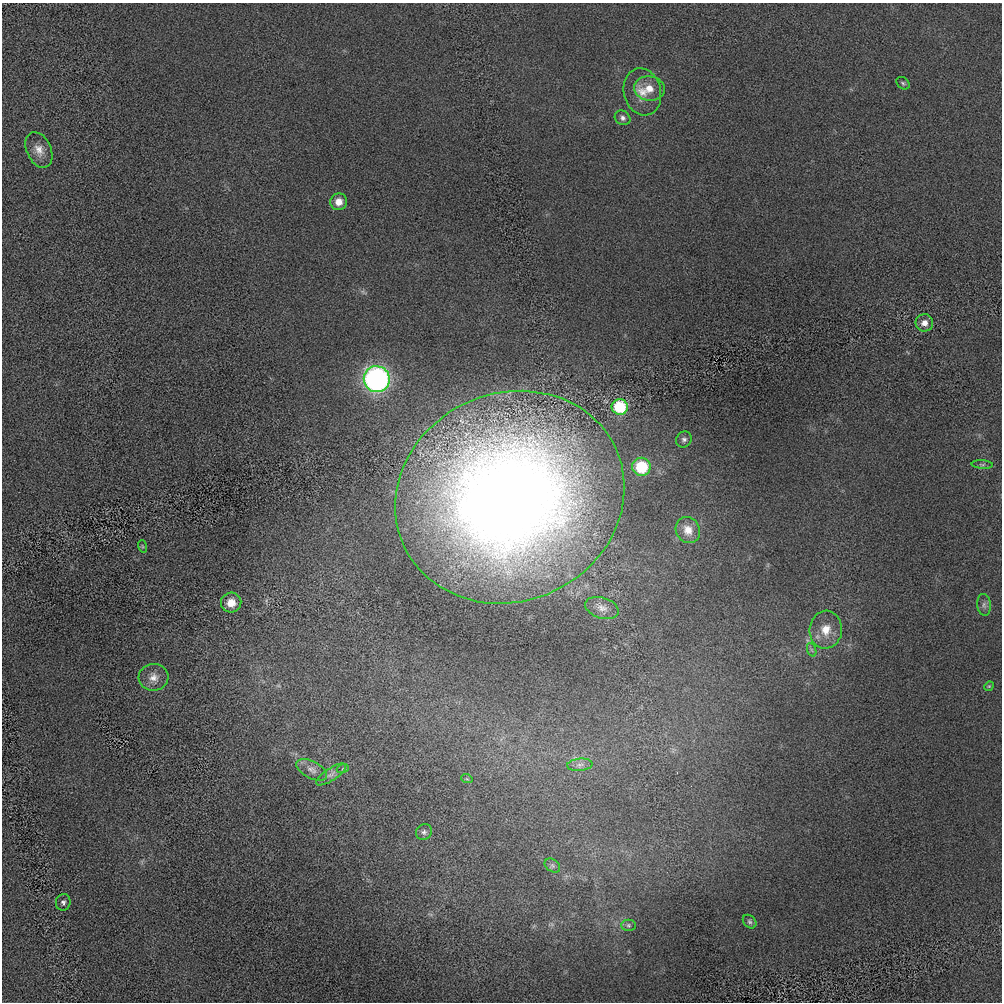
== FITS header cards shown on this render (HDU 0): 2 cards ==
NAXIS1  =                 1000 / length of data axis 1
NAXIS2  =                 1000 / length of data axis 2

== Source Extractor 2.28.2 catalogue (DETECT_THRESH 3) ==
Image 1000 x 1000 px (HDU 0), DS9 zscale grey, 1 PNG px = 1 image px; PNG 1004 x 1004 px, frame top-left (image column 1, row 1000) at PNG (2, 3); each listed source drawn as its Kron ellipse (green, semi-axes under 4 px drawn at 4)
Background -49.6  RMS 590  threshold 1770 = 3 sigma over >= 5 px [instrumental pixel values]
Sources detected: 32; all 32 listed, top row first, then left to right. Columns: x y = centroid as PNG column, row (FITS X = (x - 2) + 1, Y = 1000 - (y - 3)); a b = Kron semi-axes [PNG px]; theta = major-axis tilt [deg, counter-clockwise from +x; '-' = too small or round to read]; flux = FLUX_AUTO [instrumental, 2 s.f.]
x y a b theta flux
903 83 7 5 -38 7.7e+04
649 88 15 12 -6 5.6e+05
642 92 24 18 -76 7.7e+05
623 118 8 7 - 1.4e+05
39 150 19 12 -65 4.6e+05
339 202 8 8 - 3.9e+05
924 323 9 8 - 2.9e+05
377 379 13 13 - 1.3e+07
620 407 8 8 - 2.0e+06
684 440 8 7 - 1.3e+05
982 464 10 4 -4 9.1e+04
641 467 9 9 - 1.6e+06
510 497 117 104 25 6.2e+07
688 530 13 12 - 5.3e+05
142 546 6 4 -71 5.5e+04
231 603 10 10 - 5.4e+05
984 605 11 6 -83 1.5e+05
602 608 17 10 -17 3.9e+05
826 630 19 16 84 7.9e+05
812 650 7 4 -71 9.0e+04
154 677 15 13 7 4.1e+05
989 686 5 4 - 4.5e+04
580 765 13 6 5 2.0e+05
343 768 6 4 21 4.8e+04
312 770 17 8 -27 3.0e+05
331 774 17 6 33 2.1e+05
467 779 6 3 -18 4.1e+04
424 832 8 7 - 1.3e+05
552 866 8 6 -35 9.9e+04
63 902 8 7 - 1.2e+05
750 922 8 6 -46 9.2e+04
628 925 7 5 0 7.8e+04